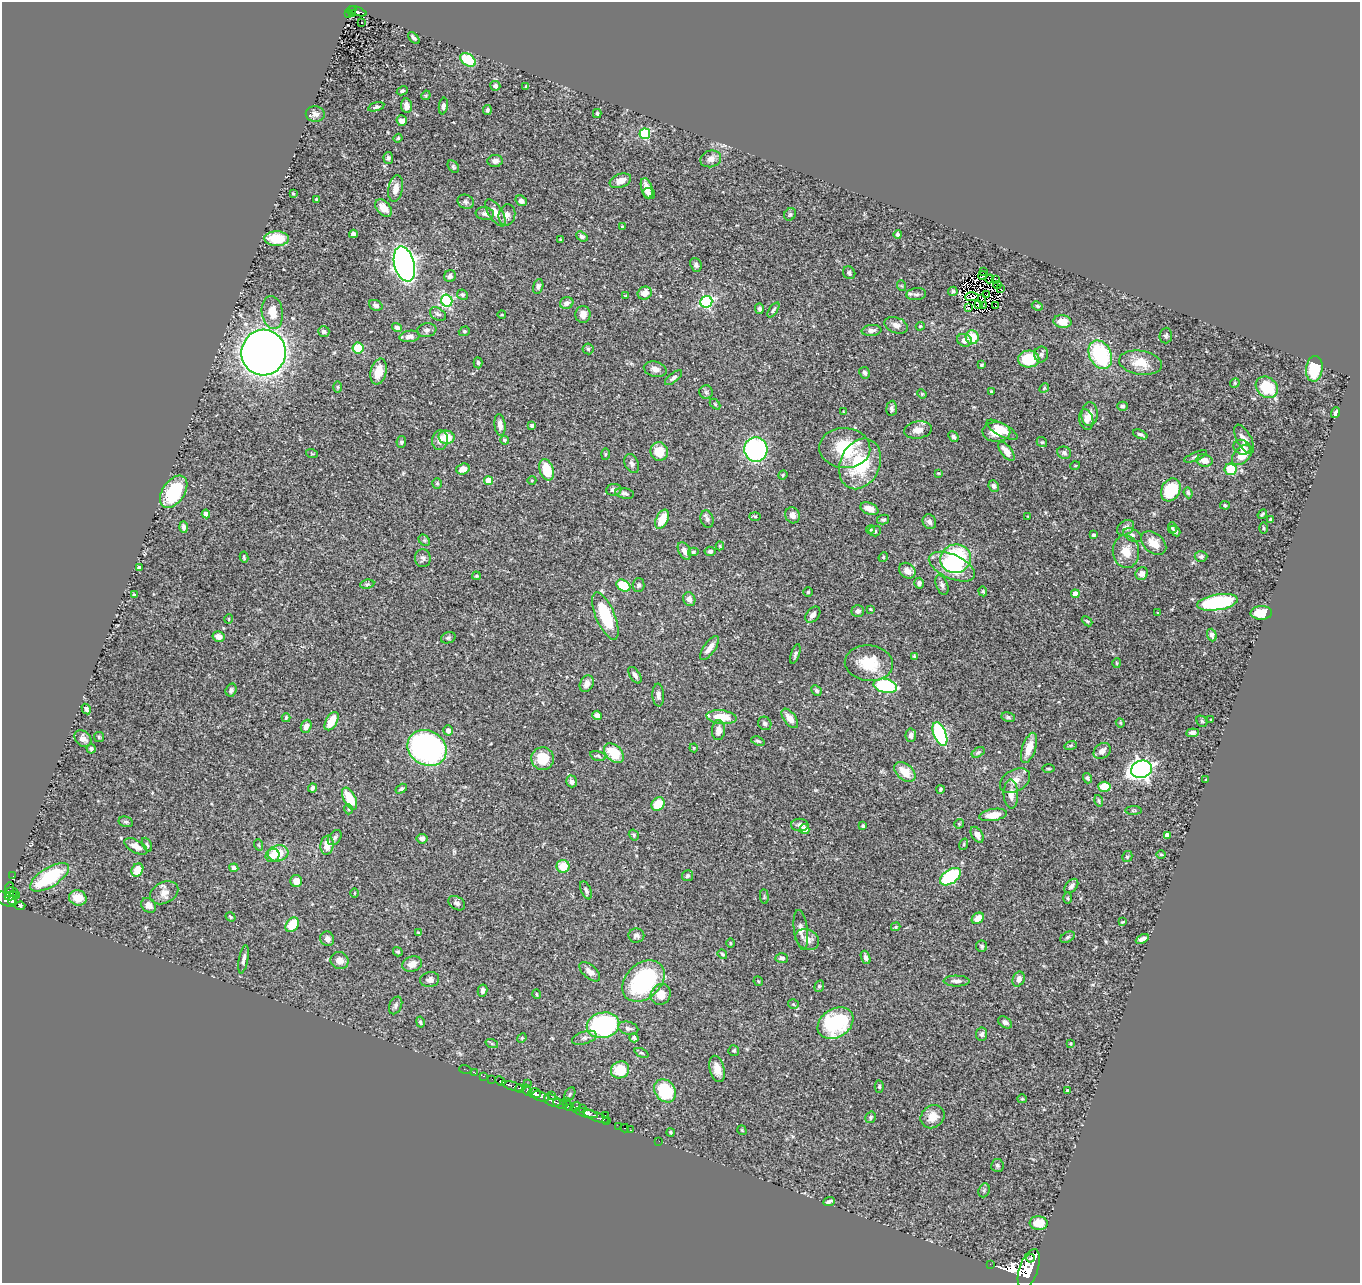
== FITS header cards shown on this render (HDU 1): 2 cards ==
NAXIS1  =                 1358
NAXIS2  =                 1281

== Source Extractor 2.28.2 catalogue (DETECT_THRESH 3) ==
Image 1358 x 1281 px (HDU 1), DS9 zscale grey, 1 PNG px = 1 image px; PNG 1362 x 1285 px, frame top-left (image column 1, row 1281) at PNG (2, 2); each listed source drawn as its Kron ellipse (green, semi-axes under 4 px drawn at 4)
Background 0.453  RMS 0.021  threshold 0.0631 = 3 sigma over >= 5 px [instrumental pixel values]
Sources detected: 421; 10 with non-positive FLUX_AUTO (blend fragments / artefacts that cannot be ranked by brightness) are neither listed nor drawn; the other 411 listed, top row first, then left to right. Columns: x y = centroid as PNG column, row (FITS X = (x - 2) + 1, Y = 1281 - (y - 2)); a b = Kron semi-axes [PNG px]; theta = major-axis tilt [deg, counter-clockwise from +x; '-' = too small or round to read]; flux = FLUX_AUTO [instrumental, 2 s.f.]
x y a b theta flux
351 10 5 3 - 26
358 11 9 3 -20 74
353 13 4 2 - 12
348 14 3 2 - 6
362 22 3 2 - 2
414 38 7 4 -44 3.5
468 60 8 5 -36 70
495 86 5 5 - 6.3
526 86 4 3 - 1.6
402 91 6 4 28 2.6
426 95 5 4 - 1.5
407 106 7 5 -83 8.5
443 106 8 4 81 4.2
376 107 8 4 16 2.8
487 110 5 4 - 2.6
315 114 9 8 - 7.3
597 114 4 3 - 2.3
402 121 5 5 - 9
645 134 5 5 - 120
398 138 4 4 - 1.6
388 158 6 4 -86 2.7
711 159 10 8 16 10
495 161 8 6 7 6.6
453 167 7 5 -51 2.3
620 181 11 6 21 14
396 188 13 7 79 12
647 188 10 5 -75 12
293 194 4 3 - 1.6
649 194 6 5 - 4.7
316 200 3 3 - 1.9
521 201 6 5 - 5.9
466 202 8 7 - 3.9
384 208 10 6 -48 18
496 213 15 7 -57 13
485 214 9 6 -8 4.9
790 214 6 5 - 2.6
507 215 11 8 76 6.7
622 227 3 2 - 1.4
353 234 4 4 - 5.9
898 234 4 4 - 4.2
582 236 6 4 -39 3.5
277 239 12 7 -2 42
560 240 3 3 - 2
404 264 18 10 -75 780
696 265 7 5 -68 4.4
984 272 2 2 - 0.92
849 273 6 6 - 3.7
982 275 4 3 - 2.8
450 276 6 5 - 4.5
990 279 4 3 - 0.79
995 280 4 2 - 0.8
997 285 4 2 - 0.97
538 286 7 5 75 3.7
902 286 5 3 - 1.3
1000 288 3 2 - 0.75
953 291 5 4 - 2.3
645 293 7 6 - 12
916 294 10 6 6 4.4
462 295 6 5 - 3.2
987 295 3 2 - 1.2
626 296 4 3 - 1.2
972 297 7 4 2 2.1
982 299 4 2 - 0.35
447 301 6 5 - 180
706 302 6 5 - 200
567 303 7 5 20 7.2
978 304 3 2 - 0.85
376 305 7 5 -22 4.1
983 305 3 2 - 1.6
995 305 2 2 - 1.3
1037 306 6 4 -24 2.1
968 307 3 2 - 0.65
759 309 5 4 - 3.3
773 310 8 4 56 2.8
272 312 16 10 -81 23
438 314 8 6 -32 4.2
583 314 8 7 - 11
502 315 4 3 - 1.1
1062 322 9 6 -10 18
896 325 12 7 -21 8.7
920 326 4 4 - 1.6
397 327 5 4 - 5.5
427 330 9 7 9 4.6
871 330 10 5 6 5.5
324 331 6 5 - 3.9
464 331 6 4 20 2.1
410 336 10 5 8 6.5
1166 336 8 6 87 3.3
972 337 7 6 - 32
964 340 7 6 - 8.8
358 348 5 5 - 33
588 349 5 5 - 2.5
264 353 23 22 - 1900
1041 354 8 7 - 4.2
1100 355 15 11 -63 120
1029 359 10 8 2 66
478 363 5 4 - 2.4
1140 363 22 12 -9 25
981 365 3 3 - 2.2
655 369 11 7 -15 8.3
1314 369 13 8 82 56
379 372 13 8 76 19
865 373 6 5 - 4
673 378 10 4 38 4.3
1235 383 5 4 - 1.9
338 387 6 4 -89 1.9
1267 387 12 10 -40 48
1044 388 5 4 - 1.6
706 392 7 6 - 3.4
992 392 4 3 - 1.8
922 394 5 4 - 1.4
715 404 6 4 -46 1.7
1122 406 5 4 - 2.9
892 408 8 5 86 3.6
844 412 4 2 - 1.1
1335 413 5 3 - 3.8
1090 414 12 8 86 12
1086 420 10 7 -77 7.2
500 425 11 5 -83 6.8
532 425 4 3 - 4
918 430 14 8 9 11
1002 430 17 6 -29 20
996 432 14 10 -2 22
1140 434 8 4 -22 3.3
447 437 8 6 -13 23
953 437 6 4 -49 3.5
1244 439 16 7 -60 10
440 440 10 8 80 9.2
505 440 4 4 - 2.5
401 442 6 5 - 2.7
1042 442 5 4 - 1.9
1242 447 9 7 -23 6.8
845 448 25 20 -3 69
756 450 12 11 - 220
659 451 9 8 - 27
1006 451 11 5 -52 13
1064 453 7 6 - 3.9
312 454 6 3 -19 1.3
605 454 6 4 88 1.5
1242 455 12 7 46 26
1196 456 12 4 22 3.4
1205 460 8 6 -11 11
632 464 10 6 -67 5.5
860 464 26 19 66 88
1075 466 5 3 - 1.3
463 469 7 5 19 11
1231 469 6 5 - 50
547 470 11 7 -73 41
938 473 4 3 - 1.2
783 475 5 4 - 1.4
532 480 4 3 - 1.1
489 481 4 4 - 28
437 483 5 4 - 2.2
994 486 6 5 - 3.9
614 490 8 5 5 6.6
1171 490 12 9 62 58
174 492 18 11 55 86
624 493 9 5 -11 4.3
1188 493 5 4 - 2.9
1225 505 5 4 - 2.1
869 509 9 6 -21 15
206 514 4 4 - 10
1262 514 5 3 - 1.8
792 515 8 7 - 6.7
755 516 5 3 - 1.7
1028 516 3 2 - 0.92
662 519 10 6 64 28
707 519 9 6 -72 4.2
883 519 6 5 - 2.9
1271 520 4 4 - 7
929 522 7 6 - 4.9
184 527 6 4 -88 4.9
1125 528 9 7 34 6.6
1172 528 5 4 - 2
1264 528 5 3 - 1.6
871 530 4 4 - 1.5
875 531 6 5 - 2.7
1175 531 6 4 -44 2.9
1093 535 3 3 - 4
1133 535 10 6 -26 4.6
424 540 6 5 - 2.2
1154 543 14 9 -39 18
720 546 4 4 - 1.9
684 551 9 6 -63 9.5
710 551 5 4 - 3.9
693 552 5 4 - 2.4
1126 552 16 13 -82 23
244 557 5 3 - 1.7
883 557 5 4 - 1.9
1201 557 6 5 - 3.4
423 558 9 8 - 4.7
956 559 15 14 - 140
139 567 4 3 - 3.8
952 567 25 12 -24 53
907 571 9 7 -42 10
1142 574 6 6 - 7.6
476 576 4 3 - 1.7
919 583 5 4 - 4.1
367 584 7 4 9 2.4
639 585 7 6 - 3.7
942 585 10 5 -68 4.3
623 586 7 5 -30 50
983 591 5 4 - 1.7
808 592 4 4 - 1.9
1075 594 4 4 - 17
135 595 4 3 - 2
689 599 7 6 - 6.2
1217 602 20 7 10 170
870 609 4 3 - 1.2
858 611 6 6 - 5.2
1158 613 4 2 - 1
1261 613 11 7 3 27
813 615 9 6 50 7
605 616 25 9 -67 75
229 619 5 3 - 1.1
1087 621 6 3 -43 1.6
1212 635 6 4 -70 4.4
219 636 6 5 - 7.4
448 638 7 5 20 2.6
709 648 14 5 54 12
795 654 10 4 72 3.5
914 656 3 3 - 1.5
869 663 24 17 -7 47
1117 663 5 3 - 1.3
635 675 9 5 -57 5.3
587 684 9 6 62 8.7
885 686 12 7 -12 140
231 690 7 5 72 3.2
816 691 5 4 - 2.9
658 695 11 6 -86 6.5
86 709 5 4 - 4.6
597 715 5 4 - 8.1
722 717 15 6 -6 38
1008 717 7 4 -11 2.5
286 718 4 3 - 2
790 718 11 6 -53 11
1211 720 3 2 - 0.95
332 721 10 5 59 29
1202 721 6 5 - 2.1
765 723 7 6 - 3.5
1120 723 5 4 - 1.5
306 726 7 5 67 7
448 730 5 5 - 6.2
718 730 10 6 86 9.6
1192 733 6 4 6 5.6
940 734 12 6 -68 150
911 735 7 5 86 5.9
99 737 5 5 - 1.9
83 739 9 7 -42 7.2
758 741 7 3 -18 2
1071 745 6 4 18 2.4
427 748 20 17 -30 430
694 748 4 4 - 1.4
1029 748 16 6 72 22
91 749 5 4 - 3.7
1102 751 9 7 37 7.8
978 752 7 4 31 2.3
614 753 12 7 -44 41
598 756 8 4 -13 2.9
543 759 11 11 - 32
1048 769 6 3 0 1.6
1142 769 11 8 16 710
905 772 12 8 -43 22
1088 778 5 4 - 3.1
1015 780 16 10 28 14
1206 780 3 3 - 1.7
572 781 6 5 - 4.8
1104 787 6 5 - 27
312 788 4 3 - 2.9
401 789 6 4 31 2.5
940 789 4 3 - 1.7
1011 794 15 7 -89 12
350 799 12 6 -63 42
1099 801 6 4 -72 2.1
658 804 7 6 - 33
348 809 5 3 - 1.4
1134 811 8 4 1 1.9
993 815 14 6 9 19
126 822 7 5 -14 3
959 824 5 5 - 1.6
800 825 9 6 -1 5.7
863 826 3 3 - 2.2
805 829 5 4 - 15
634 835 6 4 -56 2.1
977 835 9 5 -58 10
1167 835 4 4 - 11
335 837 8 6 52 3.5
422 839 5 5 - 5.6
964 844 6 3 72 1.7
147 845 7 4 -65 2.4
259 845 6 3 -71 1.5
327 845 9 6 81 19
136 846 12 6 -28 11
278 853 10 8 14 38
272 855 7 6 - 7.4
1161 855 5 3 - 1.4
1127 857 6 5 - 2.5
563 866 6 6 - 31
234 868 4 4 - 4.3
137 870 7 5 59 23
13 876 2 2 - 4.3
687 876 5 5 - 2.9
49 877 22 9 32 95
950 877 12 7 34 110
296 881 6 6 - 11
1071 886 8 5 48 4
9 888 5 4 - 29
586 890 9 5 -66 3.9
11 892 7 4 12 170
164 893 15 10 26 12
354 893 4 3 - 1.2
17 895 3 2 - 8.1
11 896 7 3 17 120
764 897 7 3 -85 1.6
78 898 9 7 -15 23
1068 898 5 3 - 1.6
6 899 11 6 -28 280
12 900 4 3 - 91
457 903 9 6 -34 4.6
149 905 8 6 -47 8.5
20 906 5 3 - 92
230 917 5 4 - 1.4
978 918 6 5 - 11
1123 922 4 2 - 1.2
292 925 8 6 51 33
896 927 5 4 - 1.9
801 930 20 6 -82 9.8
418 932 4 2 - 0.95
636 936 8 7 - 5.1
1067 937 7 5 28 2.5
327 939 7 6 - 6.2
1142 939 7 4 27 6.8
807 940 12 10 -31 11
730 943 4 3 - 1.2
982 946 6 5 - 2.6
398 952 5 4 - 2.3
722 954 5 3 - 1.7
866 957 7 4 -71 4.5
782 958 6 5 - 4.1
244 959 14 4 79 5.9
339 961 9 8 - 10
412 964 10 7 20 12
590 972 12 6 -41 8
1019 979 8 6 67 8.5
430 980 9 7 10 6.1
643 981 24 17 42 160
758 981 5 4 - 2.5
956 981 13 5 0 6
819 986 6 4 68 2.1
483 990 6 5 - 5.4
536 994 5 3 - 1.5
661 994 11 9 54 18
793 1004 5 4 - 2.1
396 1005 9 6 66 4.1
420 1022 5 4 - 2.8
1005 1022 8 5 -33 4.9
835 1023 19 14 33 130
603 1025 16 12 12 250
628 1028 10 6 -13 5.9
982 1034 7 5 82 3.8
522 1038 5 4 - 1.6
584 1038 13 6 17 5.9
634 1038 5 4 - 3.1
492 1044 6 4 -19 2
1070 1044 3 3 - 1.4
734 1051 5 5 - 2.4
641 1053 7 4 -25 2.4
465 1069 6 2 -19 4.9
717 1069 13 7 -75 15
620 1070 9 8 - 46
475 1073 3 2 - 5
483 1076 3 2 - 13
492 1079 2 2 - 5.3
500 1081 5 3 - 68
527 1084 2 2 - 7.5
512 1086 11 3 -18 250
879 1087 6 4 89 1.9
520 1088 4 4 - 230
527 1090 5 3 - 180
1067 1090 4 3 - 2.2
665 1091 12 10 -52 78
534 1093 6 5 - 480
570 1094 7 5 61 2.3
541 1096 9 4 -18 260
551 1096 3 2 - 37
1022 1099 5 4 - 1.7
552 1100 9 5 -23 180
566 1101 2 2 - 19
560 1104 7 3 -22 180
568 1106 6 4 -39 150
575 1107 5 3 - 53
583 1108 3 2 - 39
586 1113 12 3 -15 490
605 1116 3 2 - 31
596 1117 14 3 -22 390
870 1117 6 4 56 2.4
932 1117 12 11 - 16
607 1120 3 2 - 25
619 1126 2 2 - 4.9
625 1128 4 3 - 19
631 1130 4 2 - 13
742 1130 5 3 - 1.3
670 1132 4 3 - 2.1
659 1141 2 2 - 5.9
997 1165 6 6 - 3
984 1190 7 5 69 3
829 1201 6 3 22 3
1039 1223 9 7 -5 25
1030 1258 4 3 - 120
990 1264 2 2 - 4.3
1029 1269 21 9 71 2000
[10 non-positive-flux detections neither listed nor drawn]